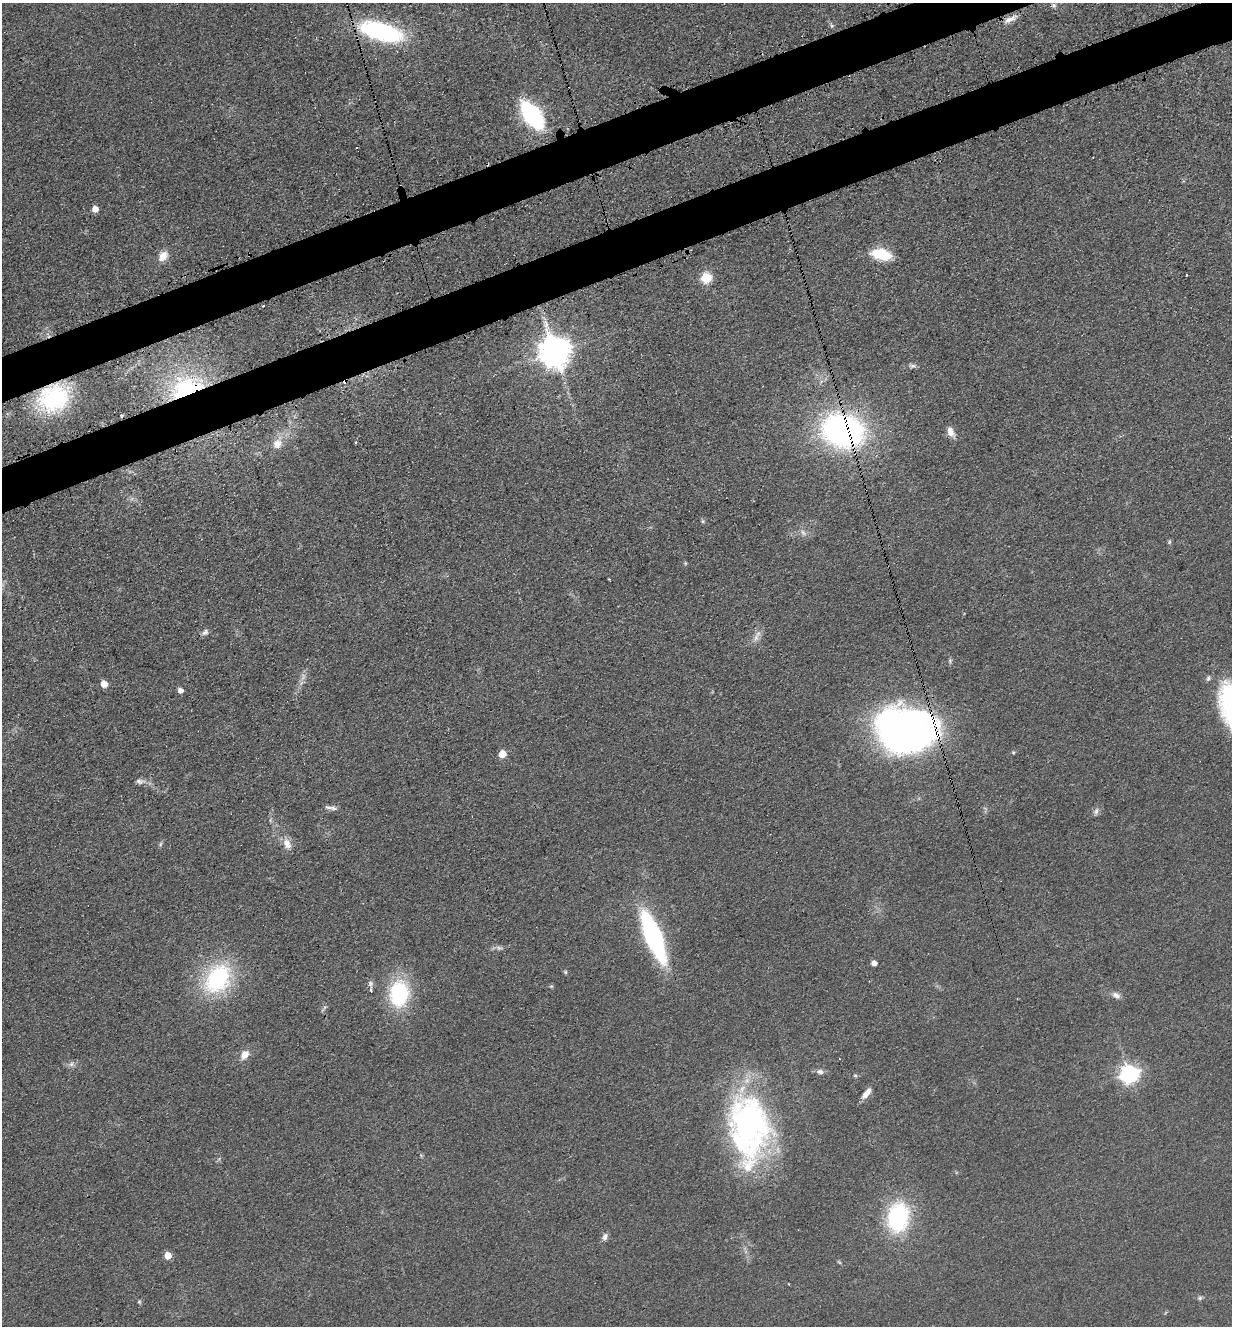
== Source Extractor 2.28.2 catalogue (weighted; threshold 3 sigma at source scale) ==
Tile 10 of 4 x 4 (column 2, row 3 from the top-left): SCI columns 1534-2763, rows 1421-2744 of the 5402 x 5487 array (HDU 1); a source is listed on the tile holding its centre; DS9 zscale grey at full resolution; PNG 1234 x 1328 px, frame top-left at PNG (2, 3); no overlay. Shown black and unused: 6% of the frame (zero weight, under 3 of 4 exposures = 7% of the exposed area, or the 3 px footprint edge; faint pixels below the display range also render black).
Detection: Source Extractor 2.28.2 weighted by HDU 2 'WHT'; one run over the whole footprint, this tile lists its part. Background 0.0607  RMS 0.0072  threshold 0.0322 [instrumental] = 3 sigma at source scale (4.5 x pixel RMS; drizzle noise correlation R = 1.50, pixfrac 1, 0.05/0.05 arcsec/px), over >= 5 px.
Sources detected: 61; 2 too faint to see at this stretch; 3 cosmic-ray / hot-pixel residue — not listed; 2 inside a brighter listed object's ellipse — not listed separately; the other 54 listed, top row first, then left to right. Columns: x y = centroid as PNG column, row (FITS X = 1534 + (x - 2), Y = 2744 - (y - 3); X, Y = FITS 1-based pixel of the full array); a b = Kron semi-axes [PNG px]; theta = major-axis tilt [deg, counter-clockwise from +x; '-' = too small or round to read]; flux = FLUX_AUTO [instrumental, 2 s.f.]
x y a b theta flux
1054 5 7 5 -1 1.6
1010 19 19 6 25 5.7
381 31 39 15 -16 110
532 115 20 10 -54 140
95 209 5 5 - 7.3
881 254 20 10 -10 27
163 256 13 9 55 7.4
706 278 6 6 - 50
554 352 10 10 - 1200
913 366 9 4 -8 2
186 388 42 28 17 82
53 398 37 29 25 80
843 431 37 28 -13 210
950 432 13 8 -67 5.3
356 442 3 2 - 1.2
277 444 14 12 56 8.6
703 521 6 4 -89 1
803 533 11 6 -46 3
1169 542 5 5 - 1.1
685 563 6 4 -72 0.81
609 579 2 2 - 0.62
205 632 10 7 40 2.4
756 638 12 7 70 4
1208 678 8 4 66 1.5
104 684 5 5 - 10
180 691 5 5 - 4.1
1231 706 51 20 -79 86
906 730 48 38 -7 400
502 754 5 5 - 13
140 781 13 7 -4 3.3
333 808 9 6 -20 2.3
1096 811 8 6 73 2.3
160 844 6 4 87 1.1
287 844 15 9 -64 6.7
653 937 46 13 -68 140
874 963 5 4 - 4.6
565 972 5 5 - 0.91
218 979 36 26 55 77
371 984 8 6 90 2.1
399 994 27 19 86 62
1116 995 12 7 -27 3.5
324 1008 11 3 45 1.3
245 1055 11 8 54 7.2
71 1064 8 6 22 2.4
820 1072 10 7 -5 2.6
1129 1074 7 7 - 320
855 1075 5 5 - 1.1
866 1093 15 6 52 5.5
749 1128 77 44 -86 210
898 1217 28 20 81 79
605 1237 11 7 69 2.7
168 1255 5 5 - 12
1200 1298 6 5 - 1.4
139 1301 5 5 - 0.99
Overlapping masked pixels (flux is a lower limit): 6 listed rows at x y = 381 31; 554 352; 186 388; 53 398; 843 431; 906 730
Isophote crosses this tile's border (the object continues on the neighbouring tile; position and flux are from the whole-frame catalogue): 1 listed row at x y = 1231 706